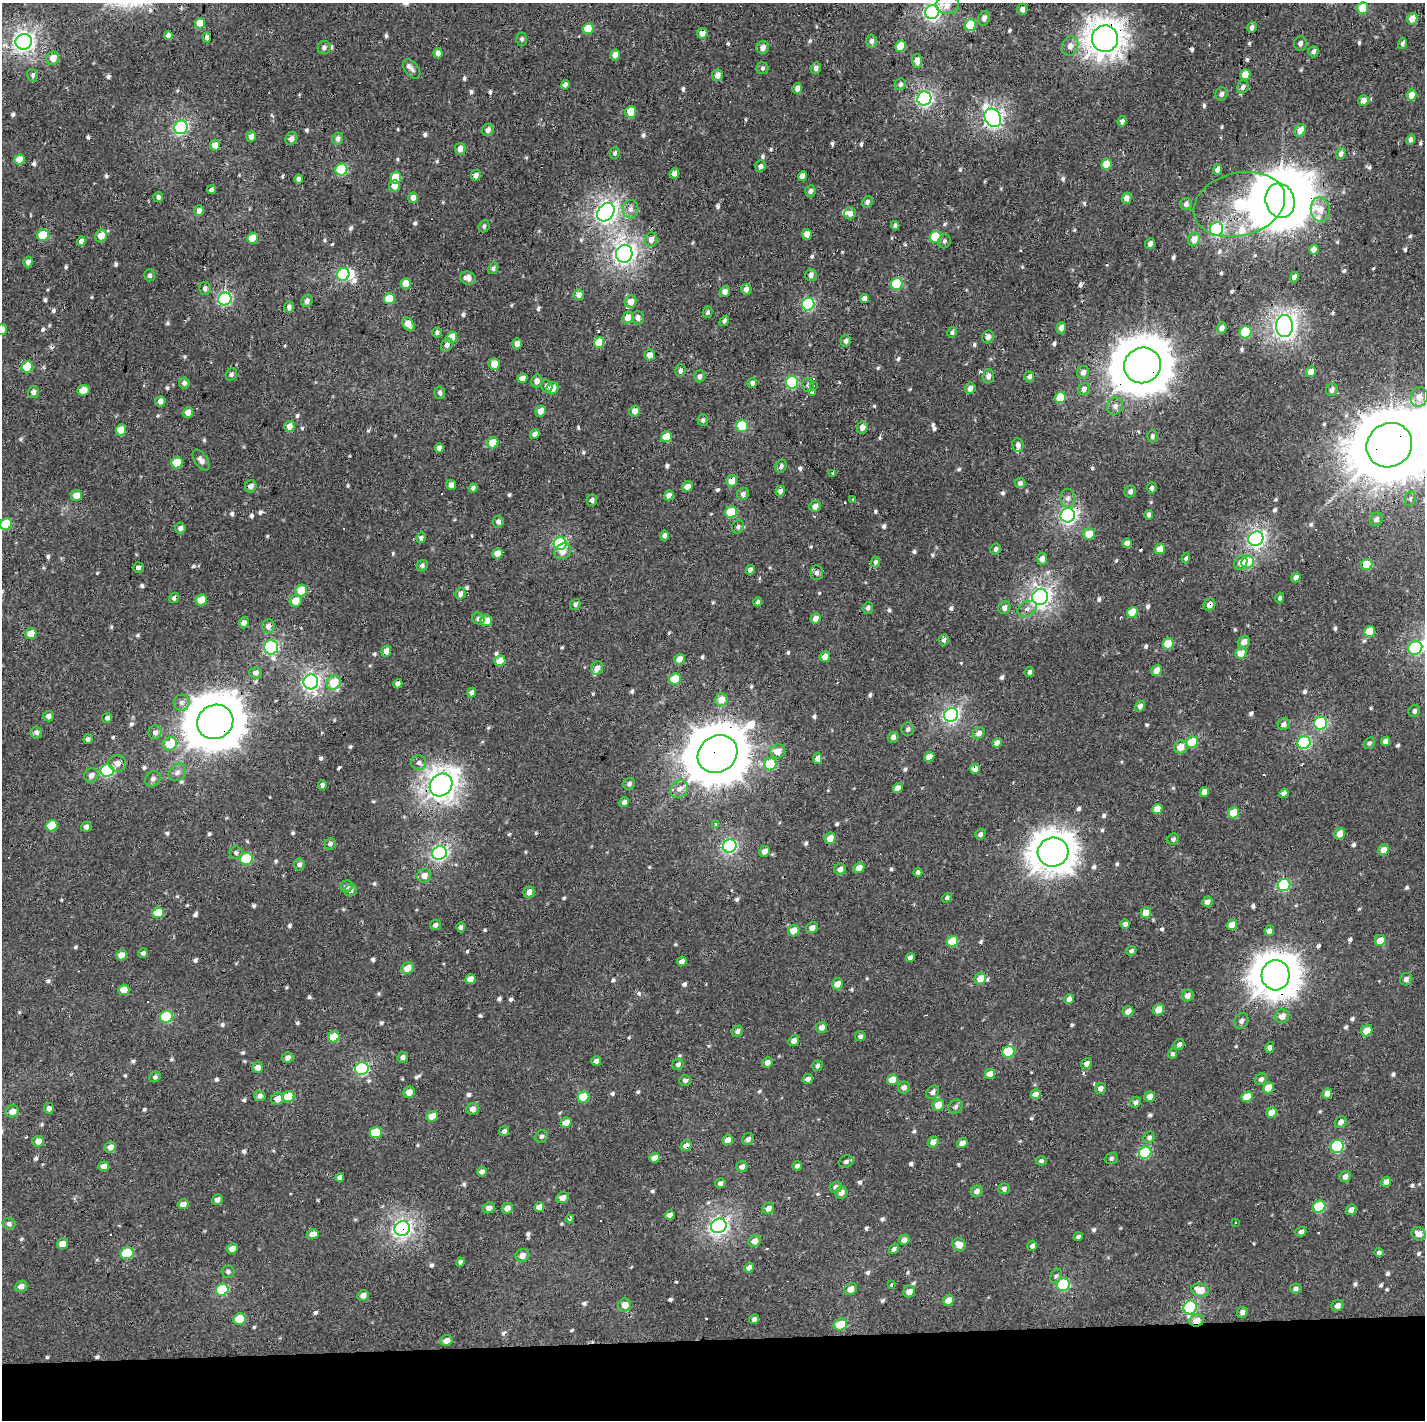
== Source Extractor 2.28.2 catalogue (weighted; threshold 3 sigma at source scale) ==
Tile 8 of 3 x 3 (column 2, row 3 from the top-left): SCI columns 1427-2849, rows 134-1551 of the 4271 x 4523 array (HDU 1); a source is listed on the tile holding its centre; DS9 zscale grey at full resolution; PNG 1427 x 1422 px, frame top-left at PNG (2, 3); each listed source drawn as its Kron ellipse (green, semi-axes under 4 px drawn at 4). Shown black and unused: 6% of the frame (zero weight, under 2 of 3 exposures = <1% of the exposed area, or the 3 px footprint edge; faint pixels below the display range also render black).
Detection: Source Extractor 2.28.2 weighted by HDU 2 'WHT'; one run over the whole footprint, this tile lists its part. Background 7.19e-04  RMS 0.0035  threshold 0.0158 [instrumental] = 3 sigma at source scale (4.5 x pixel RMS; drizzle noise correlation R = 1.50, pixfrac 1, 0.0396/0.0396 arcsec/px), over >= 5 px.
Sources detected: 794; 3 inside a brighter object's white glare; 23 cosmic-ray / hot-pixel residue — neither listed nor drawn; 8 inside a brighter listed object's ellipse — not listed separately; of the other 760, all 500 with FLUX_AUTO >= 0.797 (the completeness limit of this list) listed and drawn (260 fainter detections not listed), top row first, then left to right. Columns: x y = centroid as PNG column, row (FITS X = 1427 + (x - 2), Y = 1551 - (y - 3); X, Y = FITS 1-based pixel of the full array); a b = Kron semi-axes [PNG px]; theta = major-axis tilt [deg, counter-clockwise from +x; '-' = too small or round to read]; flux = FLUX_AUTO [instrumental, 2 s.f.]
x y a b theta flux
947 5 12 9 0 3.2
1363 8 6 5 - 8.7
1022 9 6 5 - 1.4
932 12 7 6 - 91
984 18 7 6 - 1.4
1412 19 6 5 - 3.7
200 23 5 5 - 5.9
970 25 6 5 - 15
1252 27 5 4 - 1.2
588 29 5 5 - 9.4
702 33 5 5 - 2.8
168 35 5 4 - 1.4
207 37 5 4 - 1
522 39 6 5 - 0.88
1105 39 13 13 - 410
871 41 6 5 - 1.2
24 42 8 8 - 150
1300 43 7 6 - 1.1
1402 43 5 4 - 1
901 46 6 5 - 6.8
1070 46 10 8 69 2.2
324 48 7 6 - 1.2
763 48 6 6 - 2.1
1313 52 6 5 - 1.1
438 53 5 4 - 1.6
615 55 5 5 - 2.3
53 58 7 6 - 3.2
917 61 7 5 -89 2
762 68 6 6 - 0.83
816 68 6 5 - 1.5
412 69 11 6 -51 1.3
32 75 6 5 - 0.82
717 75 6 5 - 2.2
1245 75 5 5 - 4.4
900 84 6 5 - 0.99
565 85 5 4 - 1.2
1243 87 7 5 63 1.4
797 88 5 5 - 1.9
1221 94 7 6 - 1.3
1412 95 5 5 - 4.6
924 98 7 7 - 79
1363 100 5 5 - 2.3
631 112 5 5 - 6.3
993 118 10 7 -59 120
1122 121 5 4 - 1.6
181 127 7 6 - 52
488 130 6 5 - 1.5
1300 130 7 5 57 3
251 137 5 5 - 2
291 139 6 5 - 1.7
338 139 6 5 - 1.3
1411 140 5 4 - 1.3
215 145 6 5 - 2.4
460 149 6 5 - 2.6
615 153 6 5 - 0.89
1341 154 6 4 74 1.4
19 160 5 5 - 5
1106 164 6 5 - 5.8
760 166 6 5 - 1
341 169 6 6 - 26
1217 170 5 4 - 1.6
674 173 5 4 - 2
476 175 5 5 - 1.7
802 176 5 4 - 2.1
396 177 6 5 - 7.3
298 179 4 4 - 1.1
394 186 6 5 - 3.2
211 190 4 4 - 0.94
810 191 6 5 - 0.94
158 197 5 5 - 1
413 198 5 5 - 2.1
1126 198 6 5 - 1.9
1280 201 17 14 -77 1500
867 202 6 5 - 1
1186 204 6 6 - 1.1
1239 204 46 31 14 44
631 209 9 8 - 1.8
1320 209 12 9 -84 4.2
199 211 5 5 - 1.5
606 212 10 8 51 160
850 213 6 6 - 1.9
484 226 6 5 - 0.85
895 226 4 4 - 0.88
1216 229 7 6 - 52
807 234 5 4 - 2.3
43 235 6 5 - 12
101 236 6 5 - 3.4
936 237 6 5 - 14
252 238 5 5 - 6.4
1194 239 7 6 - 3.4
651 240 7 6 - 2
81 241 5 4 - 1.5
944 241 7 6 - 0.82
1150 244 6 5 - 1.3
1314 250 5 4 - 2
624 254 9 8 - 160
28 262 5 5 - 1.9
493 268 6 5 - 0.86
343 274 6 6 - 27
150 275 6 5 - 0.85
811 275 6 5 - 1.4
1294 277 5 4 - 1.6
468 278 8 6 -19 2.1
406 283 5 5 - 5.2
897 284 6 5 - 21
205 288 6 5 - 1
746 289 5 5 - 1.4
725 292 5 5 - 2
579 295 5 5 - 2
865 298 5 4 - 2.1
225 299 7 6 - 52
389 299 5 5 - 9.4
307 301 6 5 - 1.3
631 302 6 6 - 2.9
808 304 6 6 - 30
289 307 5 5 - 1.1
708 312 6 5 - 0.8
628 318 6 5 - 4.1
638 318 7 6 - 1.7
724 321 6 4 52 0.85
408 324 8 5 -53 3.2
1284 326 11 8 90 190
1061 328 6 4 71 1.6
1222 328 5 5 - 1.9
2 329 5 5 - 2.1
437 332 5 5 - 0.8
952 332 5 4 - 0.93
1246 332 6 5 - 14
452 337 6 5 - 5.8
988 337 6 6 - 1.6
846 341 6 5 - 1.2
599 343 5 5 - 7.6
517 344 5 4 - 2.1
447 345 7 5 63 1.4
650 355 5 5 - 2.8
494 364 5 5 - 3.7
1142 365 19 17 29 1500
27 367 6 5 - 12
680 370 6 5 - 1.1
1083 372 7 6 - 1.7
1311 372 5 4 - 2.7
231 374 6 5 - 0.87
699 376 6 5 - 1.2
988 376 7 5 83 1.7
1029 376 5 5 - 0.96
522 378 5 4 - 2.4
537 381 6 5 - 1.8
792 382 6 6 - 28
184 383 5 5 - 1.1
752 383 5 4 - 1.3
808 385 7 5 86 1
547 386 6 5 - 1
813 386 4 3 - 460
552 388 6 6 - 3.9
970 388 6 5 - 2
1084 389 6 5 - 1.6
83 390 6 5 - 3.3
1332 390 6 5 - 1.3
33 392 6 5 - 1.4
440 393 6 5 - 0.98
813 393 3 3 - 23
1419 397 10 8 76 3.6
1060 398 6 5 - 12
160 401 5 5 - 1.7
1115 406 9 7 52 1.6
541 411 6 5 - 3
635 411 5 5 - 2.4
188 412 5 5 - 2.6
703 420 6 5 - 0.95
289 426 5 5 - 3.1
742 426 6 6 - 20
862 428 6 5 - 1.7
121 430 6 5 - 5.5
535 434 5 4 - 1.7
1152 436 6 5 - 0.85
666 437 5 5 - 6
493 443 6 5 - 5.7
1018 445 7 5 -81 1.3
1389 445 23 21 36 3400
439 448 5 4 - 1.8
201 460 12 6 -56 1.8
177 463 6 5 - 9.2
781 466 6 5 - 1.2
833 473 3 3 - 8.9
732 481 6 5 - 4.3
1020 483 5 5 - 0.97
451 485 5 4 - 1.6
251 486 6 5 - 1.7
687 487 5 5 - 2.8
473 488 4 4 - 0.88
1152 488 5 4 - 0.97
780 491 5 5 - 1.6
1130 491 6 5 - 1.1
743 494 6 6 - 1.2
76 495 6 5 - 3.8
669 495 5 4 - 2.1
1068 498 9 7 86 1.5
852 499 3 3 - 0.97
1410 499 7 5 77 0.84
592 500 6 5 - 1.1
815 506 6 5 - 2.1
731 512 6 5 - 16
1068 515 7 7 - 87
1149 515 5 4 - 1.1
1376 519 7 6 - 1.3
498 522 6 5 - 1.2
6 524 6 5 - 12
738 527 7 5 58 0.88
180 528 5 5 - 1.1
1089 534 6 5 - 5.8
665 536 5 4 - 1.3
421 538 5 4 - 0.87
1256 539 7 7 - 100
1127 543 5 4 - 1.9
560 544 6 6 - 40
996 549 6 5 - 1.2
1160 549 5 5 - 3.9
563 551 9 7 34 2.7
497 553 5 5 - 3.3
1186 558 5 4 - 0.8
1042 559 6 5 - 1.9
875 562 5 4 - 0.85
1248 562 6 6 - 20
1241 563 7 6 - 2.5
1367 565 6 5 - 12
422 566 6 5 - 0.88
139 568 5 5 - 0.9
750 570 5 4 - 1.6
817 573 7 6 - 1.3
1296 577 5 4 - 1.5
301 590 6 5 - 8.6
460 593 6 5 - 1.6
1040 597 8 7 - 150
174 598 5 4 - 1.3
1280 598 5 4 - 0.81
201 600 6 5 - 6.4
296 601 6 6 - 4
758 602 4 4 - 0.9
575 604 6 4 51 0.86
1209 605 6 5 - 2.1
868 608 6 5 - 0.92
1004 608 6 6 - 1.8
1027 609 10 7 30 1.8
1132 612 5 5 - 7
478 618 6 5 - 1.1
815 619 5 4 - 2.4
486 621 6 5 - 5.8
244 623 6 4 73 1.8
268 626 7 6 - 1.9
1369 631 6 5 - 7.6
31 634 5 5 - 5.5
944 640 6 4 82 0.99
1244 642 6 5 - 2.5
1168 644 6 5 - 8.9
271 647 7 7 - 52
1415 648 7 6 - 25
386 651 5 4 - 2.6
1241 653 6 5 - 4.8
825 657 5 5 - 2.7
679 659 5 5 - 3
500 661 5 5 - 4.5
597 668 7 5 67 2.1
1156 670 6 5 - 3.2
1029 672 5 4 - 1
255 673 6 5 - 1.4
675 679 6 5 - 9.5
311 682 7 7 - 110
334 682 7 6 - 8
398 684 5 4 - 1.6
472 692 5 4 - 1.3
721 700 6 6 - 4.1
181 703 8 8 - 1.4
1140 706 6 5 - 1.2
1414 711 6 5 - 0.93
951 715 7 6 - 81
48 716 5 5 - 1.3
107 718 5 5 - 0.98
215 722 18 17 - 1500
1321 723 6 6 - 30
1284 724 6 5 - 1.3
908 729 6 6 - 1
36 732 6 6 - 1.2
155 732 7 6 - 1.5
979 733 6 5 - 1.7
893 737 5 5 - 1.4
88 739 5 4 - 0.93
1385 741 5 4 - 1.9
1192 742 6 5 - 11
997 743 5 4 - 2.2
1304 743 6 6 - 34
1369 743 6 5 - 0.82
170 744 7 6 - 8.5
1181 747 7 6 - 4.2
778 751 7 7 - 3.8
718 754 21 18 35 1800
929 757 5 4 - 3.5
818 758 5 4 - 2.2
117 763 9 8 - 2.3
419 763 7 7 - 1.3
770 764 6 6 - 16
975 769 5 5 - 2.7
107 771 7 6 - 41
177 772 10 7 45 1.6
91 775 7 6 - 1.8
153 779 8 7 - 1.2
629 784 6 5 - 1
322 785 5 4 - 1
441 785 12 10 45 300
898 788 5 4 - 2.3
679 789 9 8 - 1.9
1204 792 5 4 - 2.4
1284 793 5 4 - 1.7
624 802 5 4 - 1.3
1157 809 5 5 - 4.9
1234 813 6 5 - 7.4
716 824 4 3 - 2.3
52 826 6 5 - 9.3
86 827 5 5 - 1.1
980 834 6 5 - 1
1340 834 6 5 - 3.8
830 838 6 5 - 3.9
1173 839 6 5 - 0.96
330 844 6 5 - 1
730 846 7 6 - 58
1383 850 6 5 - 3.4
764 851 6 5 - 1.8
1053 852 15 14 - 590
236 853 6 6 - 0.91
440 853 7 6 - 84
246 859 6 6 - 24
299 864 6 5 - 1.1
859 868 6 5 - 2.9
840 869 6 5 - 1.7
918 872 4 4 - 0.83
424 876 7 6 - 2.3
1284 885 6 6 - 27
347 886 6 6 - 1.4
351 890 6 6 - 1.2
529 892 6 5 - 2.2
947 898 5 4 - 0.83
1207 902 5 5 - 1.7
158 913 6 5 - 7.9
1146 913 5 5 - 4.3
1125 924 5 4 - 1.3
436 925 5 5 - 1.1
1232 925 5 5 - 4.1
461 927 5 4 - 0.89
812 928 6 5 - 2
794 931 6 5 - 4.3
1269 931 5 4 - 1.5
1380 940 6 5 - 4.5
952 941 6 5 - 11
1131 951 5 4 - 0.85
143 953 5 5 - 0.98
121 955 5 5 - 3.2
910 957 5 4 - 1.6
682 961 5 4 - 1.7
407 968 6 5 - 4.5
1276 975 15 14 - 650
470 979 5 5 - 2.8
980 979 6 5 - 4.1
1406 979 6 6 - 1.4
837 984 6 5 - 3.1
124 990 5 5 - 5
1188 996 6 5 - 2.3
1069 999 5 4 - 1.4
1158 1010 6 5 - 4
1128 1011 5 5 - 2.4
1282 1016 7 6 - 2.9
166 1017 6 6 - 20
1241 1021 8 6 58 1.4
821 1027 6 5 - 1.9
738 1031 6 5 - 1.3
1367 1031 6 5 - 5.6
860 1036 5 5 - 1
334 1037 6 5 - 8.5
794 1041 5 5 - 2.1
1179 1044 6 5 - 1.4
1270 1048 5 4 - 1.1
1008 1052 6 6 - 19
1173 1054 5 4 - 0.84
288 1057 6 5 - 1.6
403 1057 5 5 - 1.2
596 1061 5 5 - 1.2
767 1063 5 5 - 1.9
678 1064 6 5 - 0.97
1086 1064 6 5 - 1.4
817 1066 5 5 - 0.87
258 1067 5 5 - 2.2
362 1069 7 6 - 42
990 1074 5 5 - 4.4
155 1077 6 5 - 0.85
808 1079 5 4 - 1.3
1261 1079 6 5 - 1.2
892 1080 5 5 - 4.8
685 1081 6 5 - 1.1
904 1087 6 5 - 1.6
1100 1088 6 5 - 1.8
1269 1088 6 5 - 6
409 1092 6 5 - 3.2
933 1092 7 5 50 1.2
1035 1094 5 5 - 2.4
1327 1094 5 5 - 3.1
260 1096 6 5 - 1.4
1149 1096 5 5 - 2.6
288 1097 6 5 - 11
583 1097 6 5 - 10
1247 1097 6 5 - 6.4
278 1099 6 6 - 3.4
1136 1102 6 5 - 1.2
938 1105 6 5 - 5.5
955 1107 7 6 - 1.1
49 1108 5 5 - 1.4
473 1109 6 5 - 1.8
12 1111 6 6 - 2.9
1272 1112 5 5 - 4.5
432 1116 6 5 - 4.4
566 1122 6 5 - 3.2
1341 1122 6 5 - 1.5
504 1131 5 5 - 1.2
376 1133 6 5 - 15
541 1136 6 5 - 0.92
1149 1137 6 5 - 0.97
748 1139 6 5 - 1.2
728 1140 5 5 - 2.8
38 1141 6 5 - 2.1
933 1142 6 5 - 2.7
962 1143 5 4 - 2.7
686 1146 6 5 - 2.1
1337 1146 6 6 - 29
110 1147 6 5 - 2.3
1145 1153 6 6 - 23
654 1158 5 4 - 2.7
1111 1158 6 5 - 0.95
1041 1161 5 4 - 0.85
846 1162 7 6 - 1.1
104 1166 5 5 - 2.3
797 1166 5 4 - 0.88
742 1167 5 5 - 1.6
482 1172 5 5 - 1.4
1345 1176 6 5 - 1.8
340 1177 5 4 - 1.4
1386 1182 5 4 - 2.9
720 1183 5 5 - 1.2
836 1187 6 5 - 1.5
1004 1189 5 5 - 1.3
977 1191 6 5 - 1.5
841 1193 6 6 - 2
562 1198 6 5 - 2.5
217 1200 5 5 - 1.4
183 1204 5 5 - 2.5
539 1207 5 4 - 2.5
1319 1207 6 6 - 19
489 1208 6 5 - 1.8
507 1208 6 5 - 2.4
768 1208 6 5 - 2
1351 1210 6 4 46 1.9
670 1215 5 4 - 1.6
570 1219 4 3 - 1.2
1236 1222 3 3 - 1
9 1224 6 5 - 1
719 1226 8 7 - 120
402 1229 8 7 - 130
1301 1232 5 4 - 1.2
313 1234 6 5 - 2.9
1419 1234 7 6 - 2.4
1078 1237 4 4 - 0.97
904 1240 6 5 - 1.7
754 1241 6 5 - 2.5
62 1244 6 5 - 3.6
959 1245 7 6 - 3.4
1032 1246 5 4 - 1.1
232 1249 6 5 - 2.6
894 1249 5 4 - 0.99
1379 1252 4 4 - 1.3
127 1253 6 6 - 19
522 1256 7 6 - 2.2
460 1262 4 4 - 0.87
749 1268 5 4 - 1.7
228 1272 6 6 - 0.96
1056 1276 7 5 63 0.82
892 1284 3 3 - 1
1063 1285 6 6 - 30
21 1286 6 5 - 1.8
1296 1288 6 5 - 1
851 1289 6 6 - 3
222 1290 6 6 - 20
1200 1290 9 6 -13 5
909 1292 6 5 - 2.7
363 1296 5 5 - 2
948 1300 6 5 - 3.4
625 1305 6 6 - 3.1
1337 1306 6 5 - 1.7
1190 1307 7 6 - 44
1242 1312 6 5 - 1.5
240 1319 6 5 - 12
754 1319 5 4 - 1.1
1197 1320 7 6 - 3.6
840 1324 7 6 - 7.8
446 1340 6 5 - 2.8
Overlapping masked pixels (flux is a lower limit): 19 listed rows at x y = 1105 39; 1280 201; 1239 204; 1142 365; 1389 445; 732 481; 1068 515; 174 598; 1209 605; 386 651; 215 722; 718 754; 975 769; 441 785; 1053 852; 1276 975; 686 1146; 402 1229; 1197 1320
Isophote crosses this tile's border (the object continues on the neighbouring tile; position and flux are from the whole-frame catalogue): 3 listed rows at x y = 947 5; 2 329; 1389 445